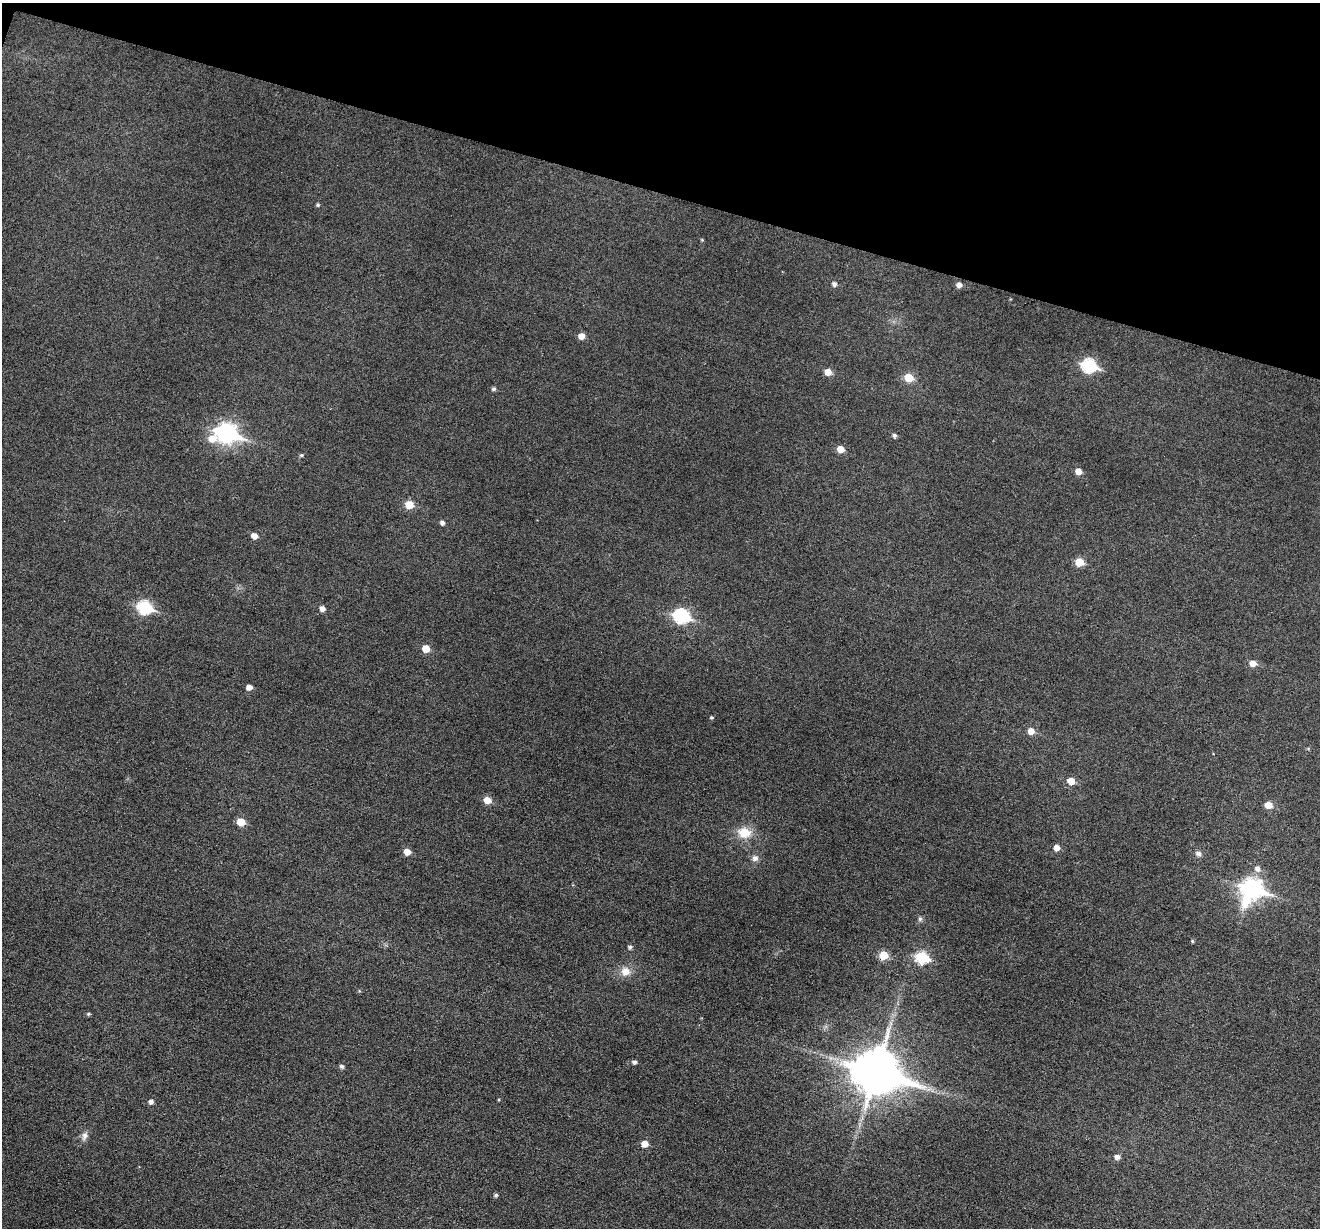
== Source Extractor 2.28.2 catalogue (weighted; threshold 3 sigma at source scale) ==
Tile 2 of 4 x 4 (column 2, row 1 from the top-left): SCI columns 1321-2638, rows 3935-5160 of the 5273 x 5289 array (HDU 1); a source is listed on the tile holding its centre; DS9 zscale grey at full resolution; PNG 1322 x 1230 px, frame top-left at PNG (2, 3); no overlay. Shown black and unused: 16% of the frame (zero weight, under 3 of 6 exposures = <1% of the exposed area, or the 3 px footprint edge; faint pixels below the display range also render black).
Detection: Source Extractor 2.28.2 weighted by HDU 2 'WHT'; one run over the whole footprint, this tile lists its part. Background 0.0472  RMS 0.0054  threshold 0.0222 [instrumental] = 3 sigma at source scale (4.09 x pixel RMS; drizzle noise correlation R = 1.36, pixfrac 0.8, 0.05/0.05 arcsec/px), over >= 5 px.
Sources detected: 53; all 53 listed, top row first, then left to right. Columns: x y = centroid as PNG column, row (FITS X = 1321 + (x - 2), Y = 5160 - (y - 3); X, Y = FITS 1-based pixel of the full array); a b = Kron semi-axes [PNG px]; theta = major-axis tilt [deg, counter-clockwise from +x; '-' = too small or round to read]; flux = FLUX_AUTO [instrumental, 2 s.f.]
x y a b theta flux
318 205 5 4 - 0.85
702 240 5 4 - 0.49
834 284 5 5 - 1.6
959 285 6 5 - 2.3
581 336 6 5 - 4.2
1089 365 8 7 - 60
828 372 6 6 - 4.9
909 378 6 5 - 13
494 389 5 5 - 1
227 433 10 8 -16 220
894 435 5 5 - 1.2
212 439 9 8 - 5.4
841 449 6 5 - 5.3
301 455 5 4 - 0.76
1078 471 5 5 - 4.6
409 504 6 6 - 9.7
442 523 5 5 - 1.5
254 536 6 5 - 3.6
1079 562 6 5 - 12
144 607 8 7 - 52
322 608 5 5 - 2.5
681 616 8 7 - 67
426 649 6 5 - 7.4
1253 663 6 6 - 4.3
249 687 5 5 - 3
711 717 4 4 - 0.73
1031 731 6 6 - 4.8
1071 781 6 6 - 6.3
487 800 6 5 - 6.1
1268 805 6 5 - 6.8
241 822 6 5 - 9
744 833 17 13 -5 9.5
1057 848 5 5 - 3.5
407 852 6 5 - 4.6
1198 853 8 6 -14 1.7
755 858 9 8 - 2.2
1257 869 7 6 - 2.5
1252 889 11 10 - 230
920 919 7 6 - 1.1
1192 941 4 4 - 0.6
630 947 5 5 - 1.3
883 955 6 6 - 11
922 957 7 6 - 37
625 971 13 12 - 5.1
89 1014 5 4 - 0.72
634 1062 5 4 - 1.5
342 1066 5 5 - 1.2
876 1071 16 13 -16 2000
151 1102 5 5 - 1.7
84 1136 11 7 80 2.4
645 1144 6 5 - 5
1117 1157 6 5 - 2.4
496 1195 5 4 - 0.96